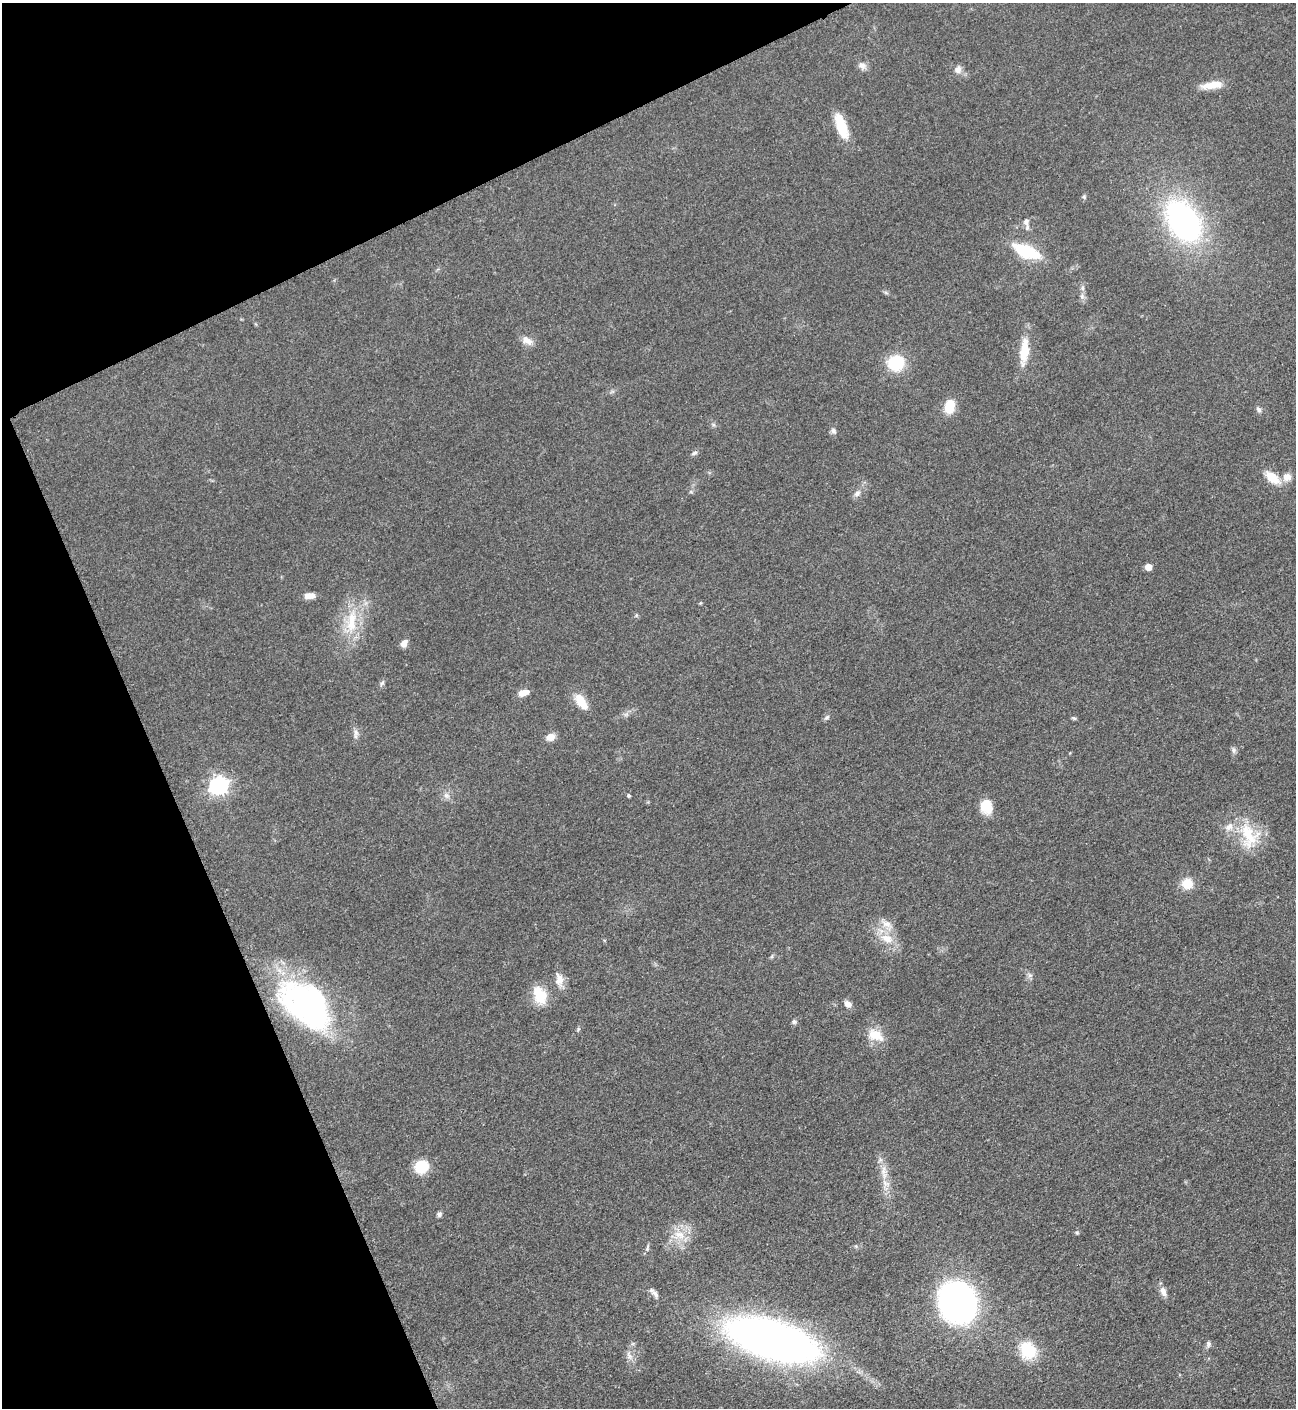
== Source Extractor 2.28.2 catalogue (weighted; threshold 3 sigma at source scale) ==
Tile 5 of 4 x 4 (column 1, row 2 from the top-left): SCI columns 162-1455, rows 2822-4227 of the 5635 x 5645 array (HDU 1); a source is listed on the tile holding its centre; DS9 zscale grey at full resolution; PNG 1298 x 1410 px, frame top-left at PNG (2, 3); no overlay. Shown black and unused: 22% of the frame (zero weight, under 3 of 5 exposures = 1% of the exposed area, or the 3 px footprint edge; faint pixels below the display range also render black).
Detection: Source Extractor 2.28.2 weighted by HDU 2 'WHT'; one run over the whole footprint, this tile lists its part. Background 0.0916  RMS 0.0067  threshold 0.0302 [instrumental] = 3 sigma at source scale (4.5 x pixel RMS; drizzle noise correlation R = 1.50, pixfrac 1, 0.05/0.05 arcsec/px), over >= 5 px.
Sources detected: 60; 2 inside a brighter listed object's ellipse — not listed separately; the other 58 listed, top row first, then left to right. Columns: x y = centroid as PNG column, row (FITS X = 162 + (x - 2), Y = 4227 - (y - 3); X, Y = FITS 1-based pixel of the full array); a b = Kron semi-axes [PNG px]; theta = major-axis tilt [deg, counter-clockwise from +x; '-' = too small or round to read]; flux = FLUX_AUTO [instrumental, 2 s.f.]
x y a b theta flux
862 65 11 9 -32 3.3
958 69 9 8 - 3.6
1212 85 27 8 8 9.8
841 126 31 11 -70 18
1084 197 6 4 -47 0.89
1183 221 42 28 -56 150
1026 222 10 7 -82 2.8
1026 252 31 13 -23 29
1083 288 7 4 90 1.4
527 340 16 9 -34 5
1024 351 33 10 85 16
896 363 14 13 - 30
949 406 14 10 78 14
1259 410 8 6 -47 1.7
833 431 8 6 -56 1.8
694 453 9 5 32 1.6
1272 477 18 10 -39 13
1287 477 11 11 - 5.1
857 494 11 6 38 2.5
1148 567 5 5 - 7.1
309 596 11 6 3 5.4
351 622 35 13 84 22
404 643 9 7 59 4.1
382 683 7 4 45 1.3
522 693 12 8 10 5
581 702 18 9 -56 13
827 717 8 6 44 1.6
1074 718 6 4 -41 0.93
356 732 8 6 -70 2.5
550 737 11 8 25 5
1234 750 8 5 -75 1.7
219 786 7 7 - 280
446 795 6 6 - 2.1
629 795 5 4 - 0.91
986 806 15 13 -75 12
1248 835 38 18 -76 25
1187 883 10 10 - 12
886 924 14 9 -15 5.8
887 938 17 11 -22 10
1030 975 7 4 1 1.4
559 979 16 11 84 6.6
539 995 23 14 -66 16
307 1004 61 37 -40 170
848 1004 9 6 -41 4
794 1022 7 6 - 1.4
876 1035 22 13 -27 11
422 1166 12 11 - 21
884 1170 13 4 82 3.3
439 1214 6 6 - 1.7
1077 1233 6 3 -19 0.8
679 1234 17 9 -14 8.8
1163 1292 14 7 -73 4
655 1294 12 6 -57 2.7
957 1303 30 27 -76 250
772 1340 57 23 -17 590
1208 1344 8 6 90 1.8
1028 1350 23 19 -58 21
629 1355 11 5 -65 2.9